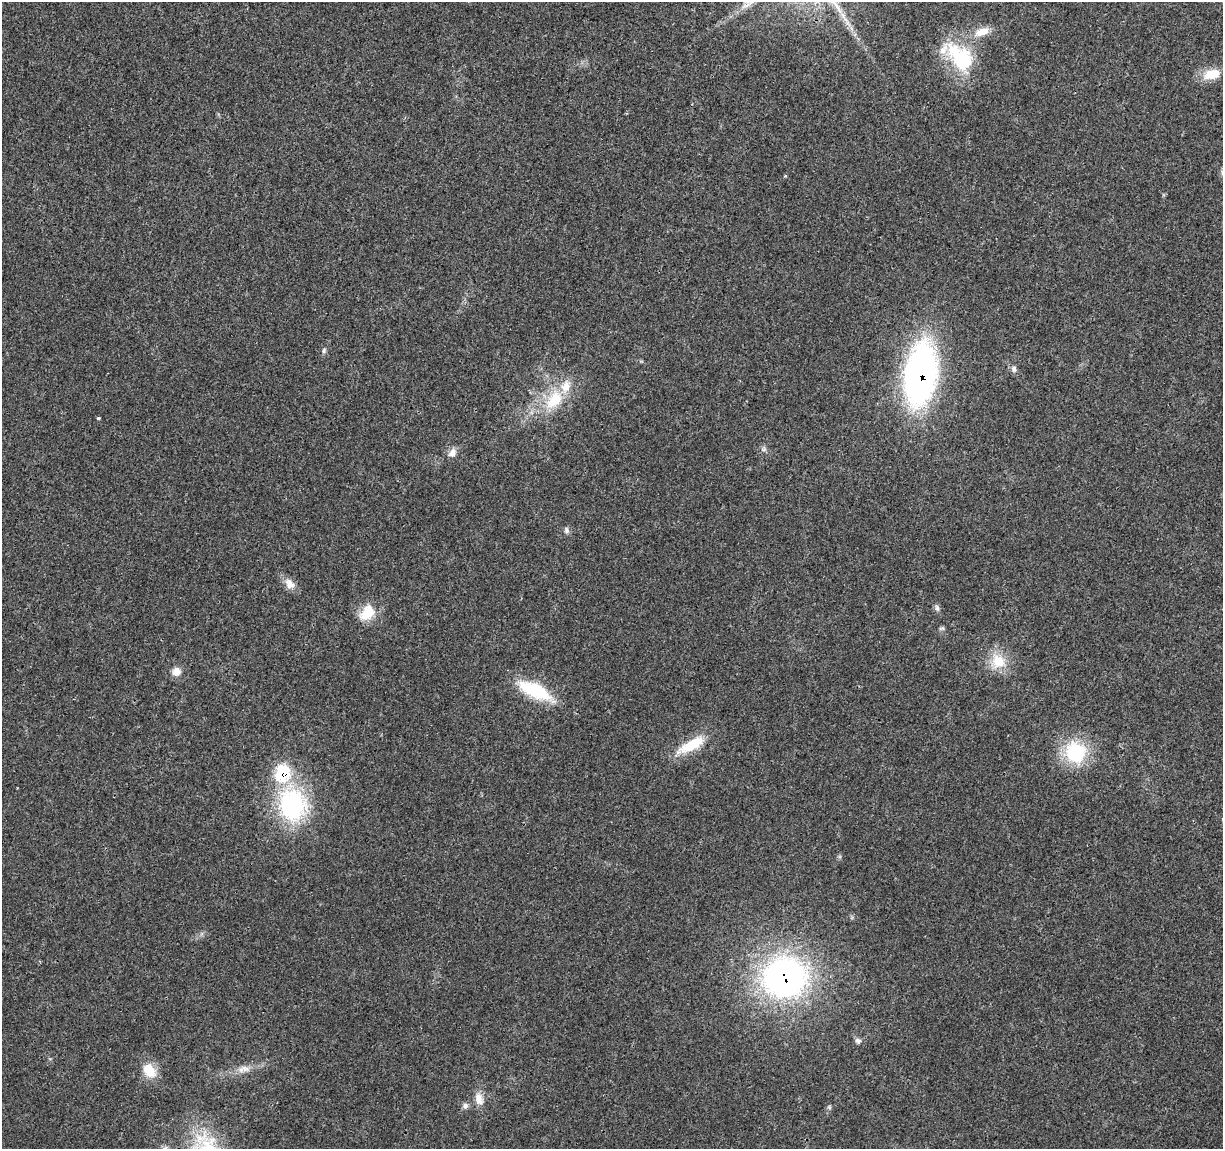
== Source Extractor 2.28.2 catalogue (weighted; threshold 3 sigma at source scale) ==
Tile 10 of 4 x 4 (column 2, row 3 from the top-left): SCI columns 1227-2447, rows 1379-2525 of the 4900 x 5106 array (HDU 1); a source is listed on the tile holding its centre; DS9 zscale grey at full resolution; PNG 1225 x 1151 px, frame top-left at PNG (2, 2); no overlay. Shown black and unused: <1% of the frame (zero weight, under 3 of 4 exposures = <1% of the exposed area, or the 3 px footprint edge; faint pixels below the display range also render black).
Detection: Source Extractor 2.28.2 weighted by HDU 2 'WHT'; one run over the whole footprint, this tile lists its part. Background 0.0199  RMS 0.0029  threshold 0.0128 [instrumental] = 3 sigma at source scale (4.5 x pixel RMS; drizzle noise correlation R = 1.50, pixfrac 1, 0.0396/0.0396 arcsec/px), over >= 5 px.
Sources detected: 30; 2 inside a brighter listed object's ellipse — not listed separately; the other 28 listed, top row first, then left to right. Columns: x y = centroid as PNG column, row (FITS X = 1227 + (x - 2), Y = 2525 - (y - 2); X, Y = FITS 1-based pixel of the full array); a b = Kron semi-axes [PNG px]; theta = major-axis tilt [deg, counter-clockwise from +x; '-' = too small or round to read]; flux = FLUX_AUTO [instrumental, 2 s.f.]
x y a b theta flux
982 32 22 10 20 4.1
960 57 43 24 -49 21
1212 74 22 12 16 5.7
324 351 7 5 71 0.59
1014 369 9 7 87 0.93
920 375 44 21 82 140
554 400 31 18 54 12
98 418 4 3 - 0.43
764 449 9 5 55 0.77
452 453 12 9 67 1.8
566 530 8 6 -81 0.82
290 584 15 11 -55 2.6
937 608 9 6 -72 0.85
367 613 22 15 49 6.7
941 628 9 4 2 0.48
998 661 21 19 -52 7.4
176 672 11 10 - 2.3
535 690 41 16 -25 16
691 745 40 12 29 9.4
1075 752 23 22 - 19
292 805 34 27 -84 39
784 977 36 33 4 100
858 1041 8 7 - 0.87
244 1069 20 9 8 3
149 1070 18 13 -57 6.2
479 1099 18 10 -71 2.9
465 1106 8 8 - 1
829 1107 6 4 -46 0.43
Overlapping masked pixels (flux is a lower limit): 2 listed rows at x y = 920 375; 784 977
Unlisted compact peaks at least as high as the median listed source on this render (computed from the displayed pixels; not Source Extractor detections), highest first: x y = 785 176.